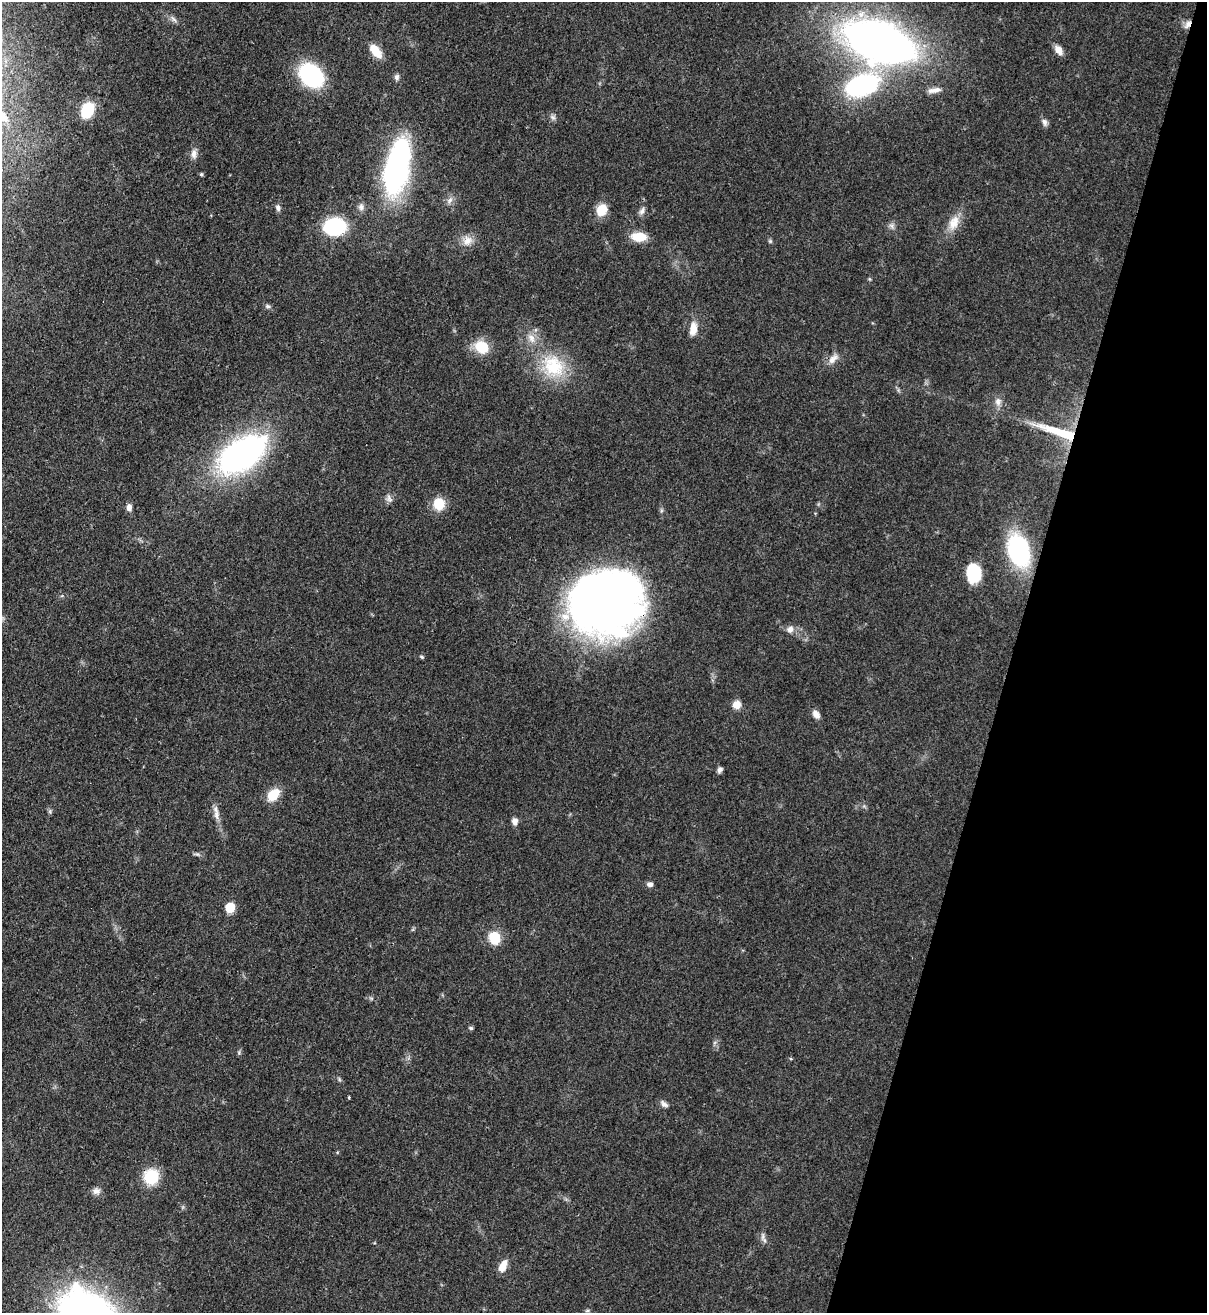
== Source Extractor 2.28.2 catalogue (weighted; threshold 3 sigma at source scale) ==
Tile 8 of 4 x 4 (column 4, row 2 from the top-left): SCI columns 3958-5162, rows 2656-3966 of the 5380 x 5306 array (HDU 1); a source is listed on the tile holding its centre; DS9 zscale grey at full resolution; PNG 1209 x 1315 px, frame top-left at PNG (2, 2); no overlay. Shown black and unused: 16% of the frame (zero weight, under 3 of 4 exposures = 7% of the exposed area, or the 3 px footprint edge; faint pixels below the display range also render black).
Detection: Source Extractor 2.28.2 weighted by HDU 2 'WHT'; one run over the whole footprint, this tile lists its part. Background 0.0854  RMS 0.004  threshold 0.0178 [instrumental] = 3 sigma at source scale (4.5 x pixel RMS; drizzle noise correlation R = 1.50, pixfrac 1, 0.05/0.05 arcsec/px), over >= 5 px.
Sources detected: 61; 1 cosmic-ray / hot-pixel residue — not listed; the other 60 listed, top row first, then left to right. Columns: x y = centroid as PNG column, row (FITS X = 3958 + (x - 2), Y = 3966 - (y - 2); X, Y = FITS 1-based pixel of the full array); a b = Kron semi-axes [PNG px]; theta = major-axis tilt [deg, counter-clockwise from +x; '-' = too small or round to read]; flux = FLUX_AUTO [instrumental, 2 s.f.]
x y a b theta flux
173 19 13 4 -49 1.2
1188 24 12 6 58 2
879 42 58 30 -20 280
375 50 18 9 -51 6.5
1059 50 11 7 -55 3
311 75 22 16 -40 45
397 77 8 6 75 1.1
862 85 33 19 21 59
934 90 17 6 10 2.4
87 110 14 10 68 16
2 116 18 8 -55 3.5
553 117 8 6 -22 1.1
1044 122 10 7 -64 1.5
194 154 13 8 83 2.2
397 166 43 17 78 120
201 174 5 4 - 0.56
450 200 9 5 60 1.4
361 207 10 8 -79 1.6
278 208 8 6 -77 1.3
602 210 13 10 58 7.3
642 211 10 6 64 1.5
954 223 21 13 68 5.7
891 226 8 5 -45 1.1
335 227 16 13 8 38
639 237 18 10 -4 6.6
467 240 14 11 47 3.6
770 241 7 4 -45 0.61
268 306 7 5 -3 0.87
693 329 17 10 86 4.5
532 338 13 8 -71 3.1
481 347 18 15 -35 8.9
833 359 17 8 41 3.1
554 366 30 27 -59 20
998 402 11 8 -90 2.3
1059 432 59 10 -18 19
241 454 55 29 33 110
389 499 10 6 -55 1.4
439 504 13 13 - 7.6
129 507 8 6 87 1.9
1018 550 22 15 -75 63
974 573 16 12 -83 22
606 601 67 58 21 280
790 629 9 8 - 2.1
421 657 5 4 - 0.56
736 705 9 9 - 3.6
816 714 11 7 -54 2.2
720 769 6 5 - 1.3
273 795 15 10 47 7.6
216 815 13 7 -86 2.4
515 821 8 7 - 2
650 884 7 6 - 1.5
230 907 6 6 - 19
494 938 13 11 -67 9.4
471 1028 5 4 - 0.68
664 1104 12 6 -37 1.5
151 1177 13 13 - 16
96 1191 11 8 4 2
763 1237 13 4 -88 1.3
503 1266 16 8 68 3.9
587 1311 6 4 19 0.61
Overlapping masked pixels (flux is a lower limit): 4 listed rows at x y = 1188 24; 1059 432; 606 601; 151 1177
Isophote crosses this tile's border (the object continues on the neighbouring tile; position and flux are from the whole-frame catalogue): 1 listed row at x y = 2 116